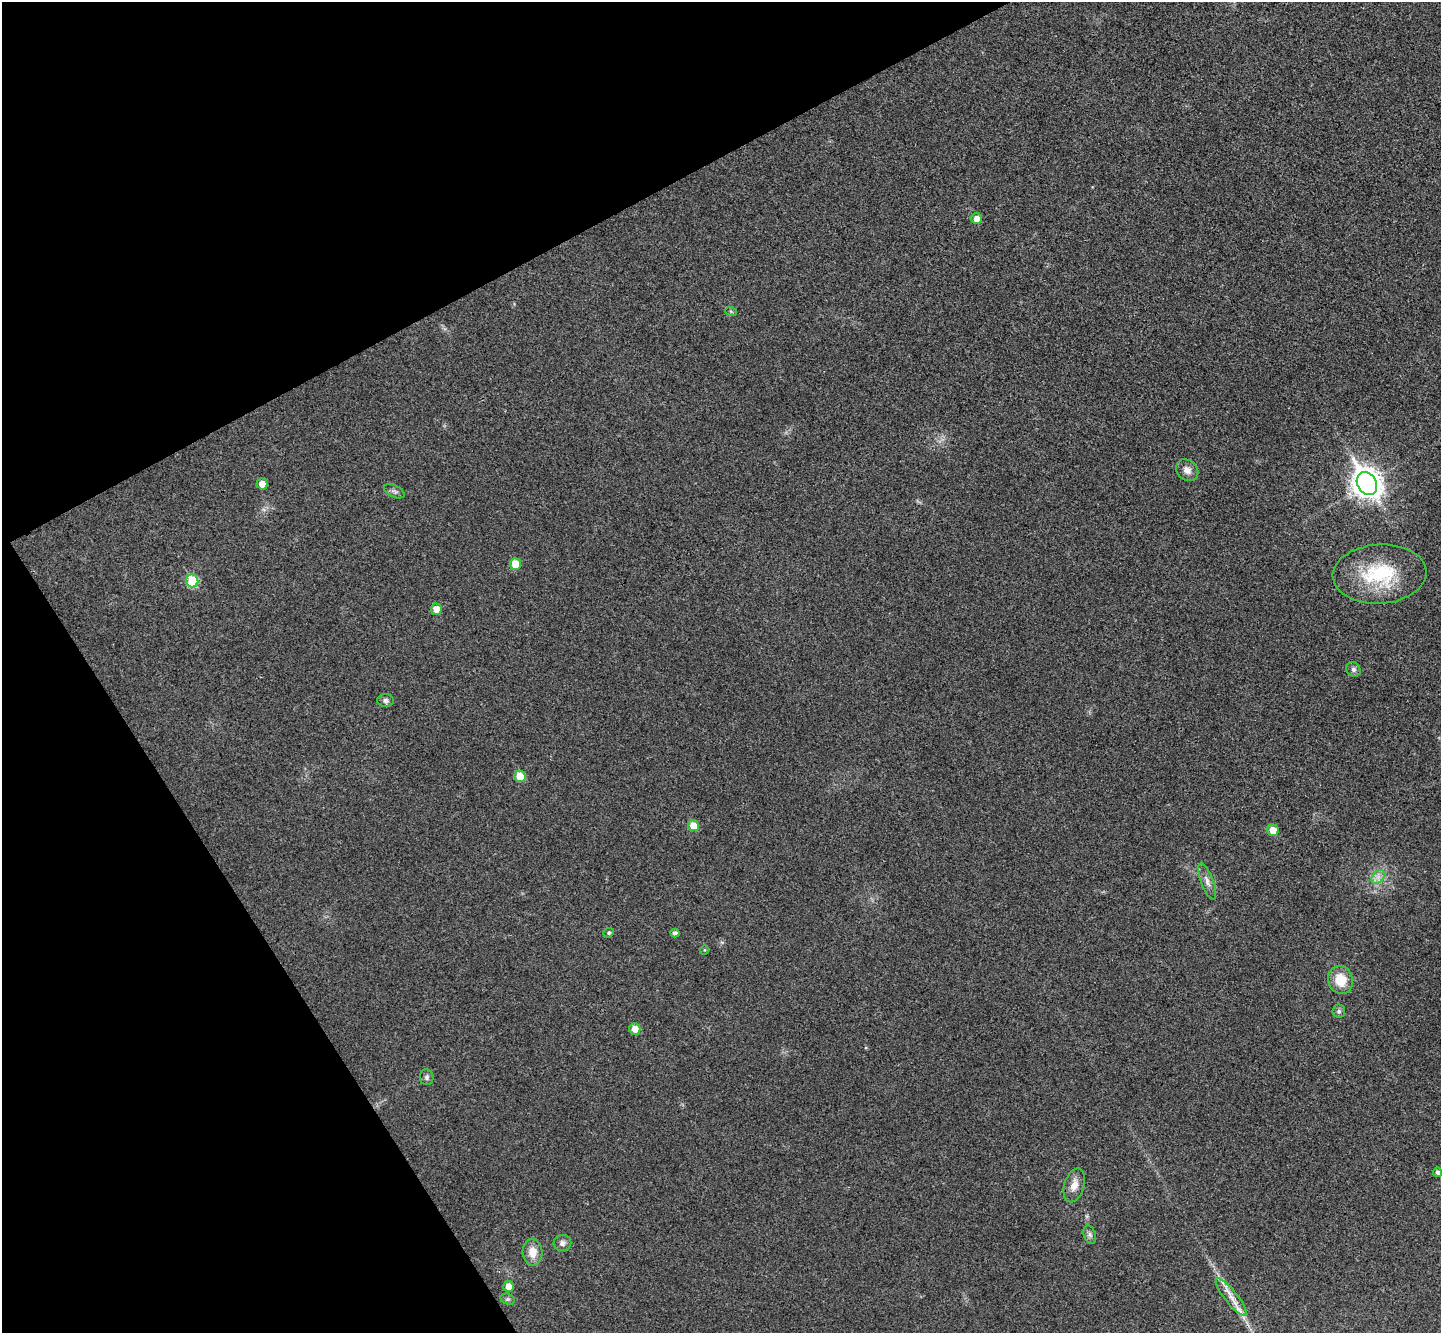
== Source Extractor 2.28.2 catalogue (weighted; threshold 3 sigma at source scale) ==
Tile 5 of 4 x 4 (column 1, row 2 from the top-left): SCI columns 52-1490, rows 2851-4181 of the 5862 x 5834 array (HDU 1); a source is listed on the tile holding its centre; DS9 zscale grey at full resolution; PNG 1443 x 1335 px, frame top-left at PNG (2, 2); each listed source drawn as its Kron ellipse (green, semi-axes under 4 px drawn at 4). Shown black and unused: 25% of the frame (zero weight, under 3 of 4 exposures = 6% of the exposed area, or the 3 px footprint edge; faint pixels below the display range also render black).
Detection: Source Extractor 2.28.2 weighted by HDU 2 'WHT'; one run over the whole footprint, this tile lists its part. Background 0.0267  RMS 0.0059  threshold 0.0266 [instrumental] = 3 sigma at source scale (4.5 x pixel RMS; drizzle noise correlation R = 1.50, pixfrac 1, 0.05/0.05 arcsec/px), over >= 5 px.
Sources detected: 34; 1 long thin detection or spike segment (spike, bleed or trail) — neither listed nor drawn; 1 inside a brighter listed object's ellipse — not listed separately; the other 32 listed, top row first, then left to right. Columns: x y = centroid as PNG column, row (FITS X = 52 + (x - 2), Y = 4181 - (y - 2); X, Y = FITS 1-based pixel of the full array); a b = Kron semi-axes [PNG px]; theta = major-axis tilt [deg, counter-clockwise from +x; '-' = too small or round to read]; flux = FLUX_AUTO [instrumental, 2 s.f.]
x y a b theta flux
976 218 5 5 - 4.4
731 312 6 4 -20 0.67
1187 470 12 10 -40 4.1
1367 483 12 9 -57 720
262 484 5 5 - 4.9
394 491 11 6 -25 1.8
515 564 6 5 - 11
1380 574 47 29 3 45
192 581 6 6 - 29
436 609 5 5 - 6.4
1353 669 8 7 - 1.7
385 701 8 6 -1 1.9
520 776 6 5 - 11
693 826 5 5 - 8.1
1273 830 6 5 - 7.5
1378 877 8 6 45 2.8
1207 881 19 6 -69 3.7
609 933 5 5 - 0.95
675 933 4 4 - 2
704 950 5 3 - 0.51
1340 980 14 12 -72 13
1339 1011 6 6 - 1.3
635 1029 6 5 - 5.6
427 1077 8 7 - 1.7
1438 1172 4 4 - 2
1074 1185 17 10 73 5.9
1090 1235 9 6 -71 1.9
562 1243 9 8 - 2.6
533 1252 13 10 -87 7.6
508 1286 5 5 - 4.7
1231 1297 23 6 -52 5.9
508 1299 7 5 -18 1.2